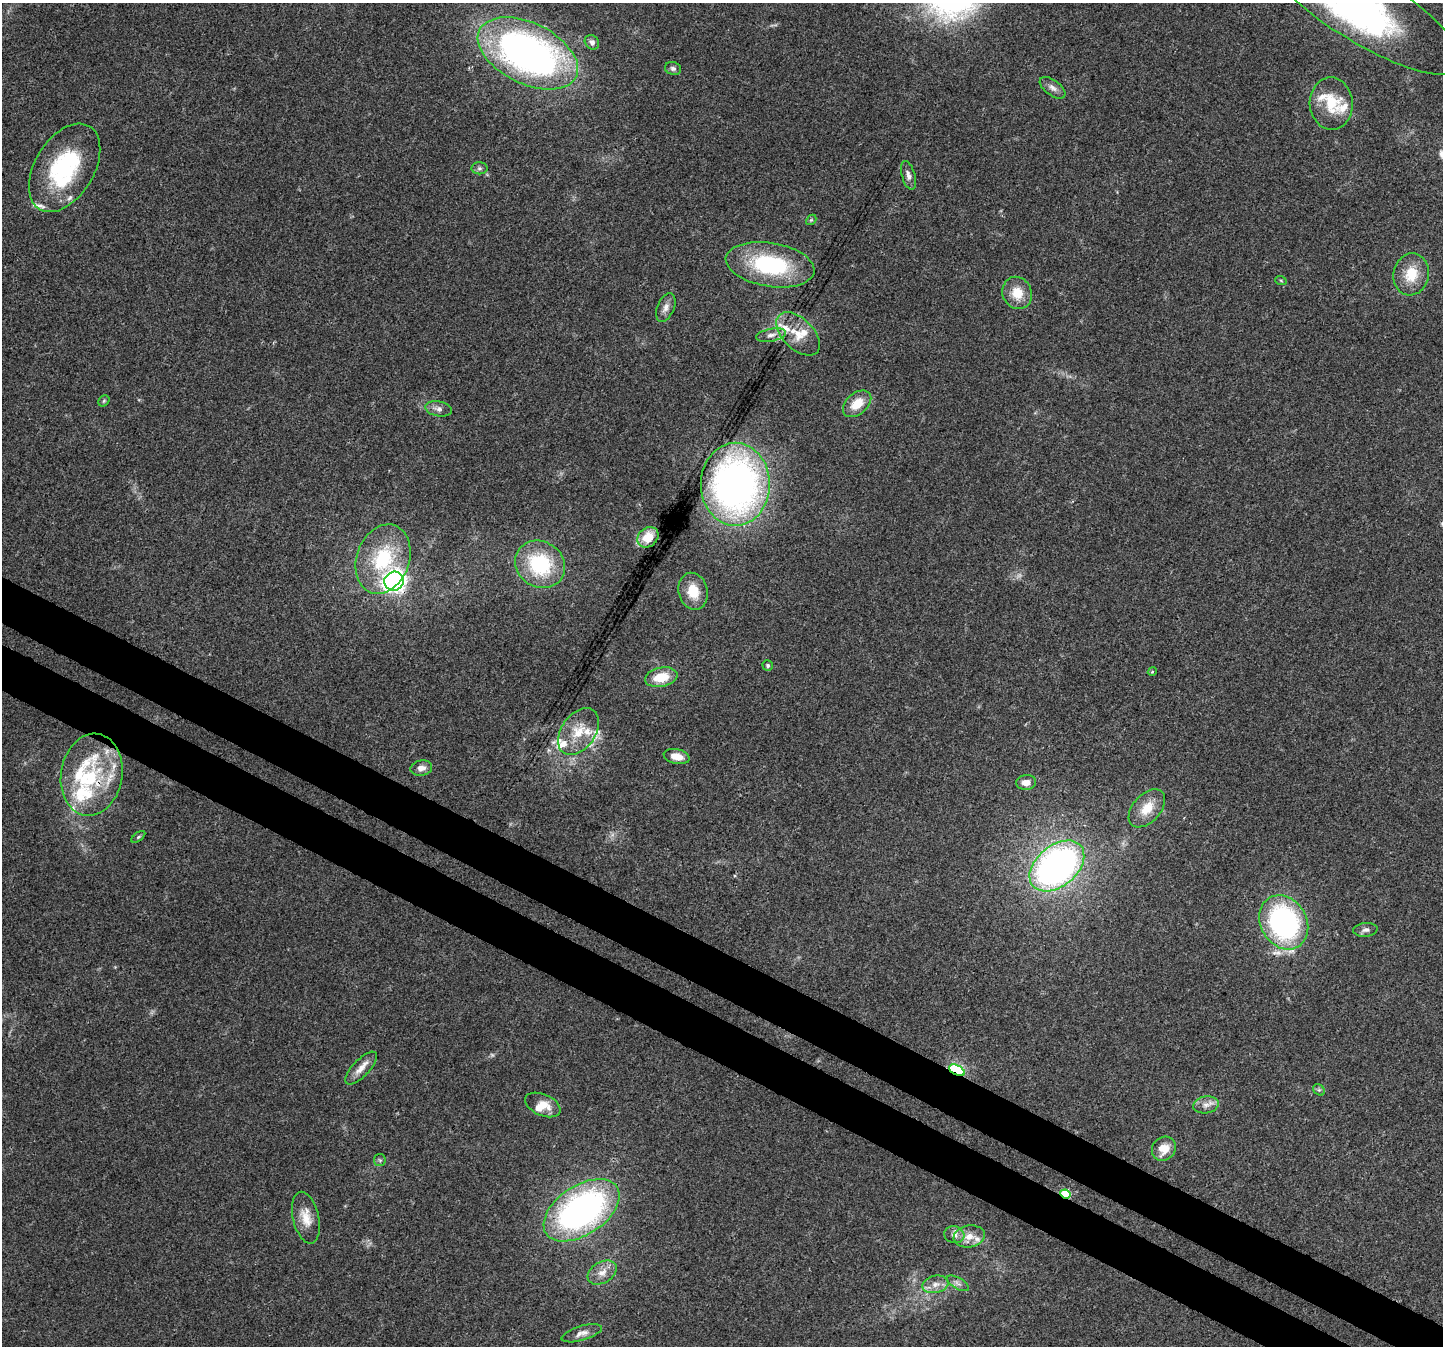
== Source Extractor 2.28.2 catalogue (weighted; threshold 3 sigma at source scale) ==
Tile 6 of 4 x 4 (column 2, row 2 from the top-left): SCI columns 1480-2920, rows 3004-4347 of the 5832 x 5940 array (HDU 1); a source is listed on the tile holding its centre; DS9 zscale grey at full resolution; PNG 1445 x 1348 px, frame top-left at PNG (2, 3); each listed source drawn as its Kron ellipse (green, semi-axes under 4 px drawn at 4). Shown black and unused: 6% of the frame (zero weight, under 3 of 4 exposures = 5% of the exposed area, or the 3 px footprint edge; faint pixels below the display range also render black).
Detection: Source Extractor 2.28.2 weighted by HDU 2 'WHT'; one run over the whole footprint, this tile lists its part. Background 0.03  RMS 0.0033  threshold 0.015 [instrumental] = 3 sigma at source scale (4.5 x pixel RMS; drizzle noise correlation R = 1.50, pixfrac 1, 0.0396/0.0396 arcsec/px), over >= 5 px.
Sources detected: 76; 2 too faint to see at this stretch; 1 inside a brighter object's white glare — neither listed nor drawn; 18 inside a brighter listed object's ellipse — not listed separately; the other 55 listed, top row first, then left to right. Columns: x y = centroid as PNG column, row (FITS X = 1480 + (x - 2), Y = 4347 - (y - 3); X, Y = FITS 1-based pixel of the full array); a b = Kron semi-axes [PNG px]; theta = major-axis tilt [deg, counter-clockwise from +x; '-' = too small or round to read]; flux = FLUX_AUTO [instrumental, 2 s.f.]
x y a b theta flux
1366 10 111 34 -31 110
592 42 8 6 -45 1.4
528 53 54 30 -26 150
673 68 8 6 -16 0.93
1053 88 15 7 -37 1.9
1331 103 26 21 -86 12
65 168 48 29 59 37
479 168 8 6 0 0.9
908 175 15 6 -74 1.7
811 220 6 4 43 0.47
770 265 45 22 -9 35
1411 274 21 18 77 8.5
1281 281 6 3 -21 0.37
1017 293 16 14 -67 6.3
666 307 15 8 67 2.1
798 334 26 15 -45 7.3
771 335 15 6 11 1.9
104 401 6 5 - 0.49
857 404 16 10 40 6.2
438 409 13 7 -10 1.8
735 484 41 34 90 160
648 537 11 9 40 6.5
383 559 35 26 70 23
540 564 26 23 -33 26
394 581 10 9 - 140
693 591 19 14 -76 6.9
768 665 5 5 - 0.69
1152 672 4 3 - 0.31
661 677 16 9 11 8
578 731 26 17 55 8.5
677 757 13 7 -13 3.6
421 768 11 7 9 2.2
92 775 41 30 80 28
1026 782 10 7 8 2.5
1147 808 22 13 48 6.9
138 837 8 4 36 0.56
1057 866 31 20 40 130
1284 922 28 23 -60 69
1365 930 12 7 6 1.3
361 1068 21 8 47 3.4
957 1070 8 5 -27 54
1319 1090 6 5 - 0.64
543 1105 19 10 -24 5
1206 1105 13 8 9 2.3
1164 1149 13 11 44 5
380 1160 6 5 - 0.61
1065 1194 5 4 - 18
582 1210 42 24 33 110
306 1218 26 13 -77 5.7
954 1235 10 8 -17 1.7
969 1236 16 11 10 4
602 1272 16 10 31 3.4
958 1283 12 5 -30 1.4
935 1284 13 8 12 2.7
582 1333 21 7 17 2.3
Overlapping masked pixels (flux is a lower limit): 4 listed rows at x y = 394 581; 92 775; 957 1070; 1065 1194
Isophote crosses this tile's border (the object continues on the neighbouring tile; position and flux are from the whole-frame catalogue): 1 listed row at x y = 1366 10